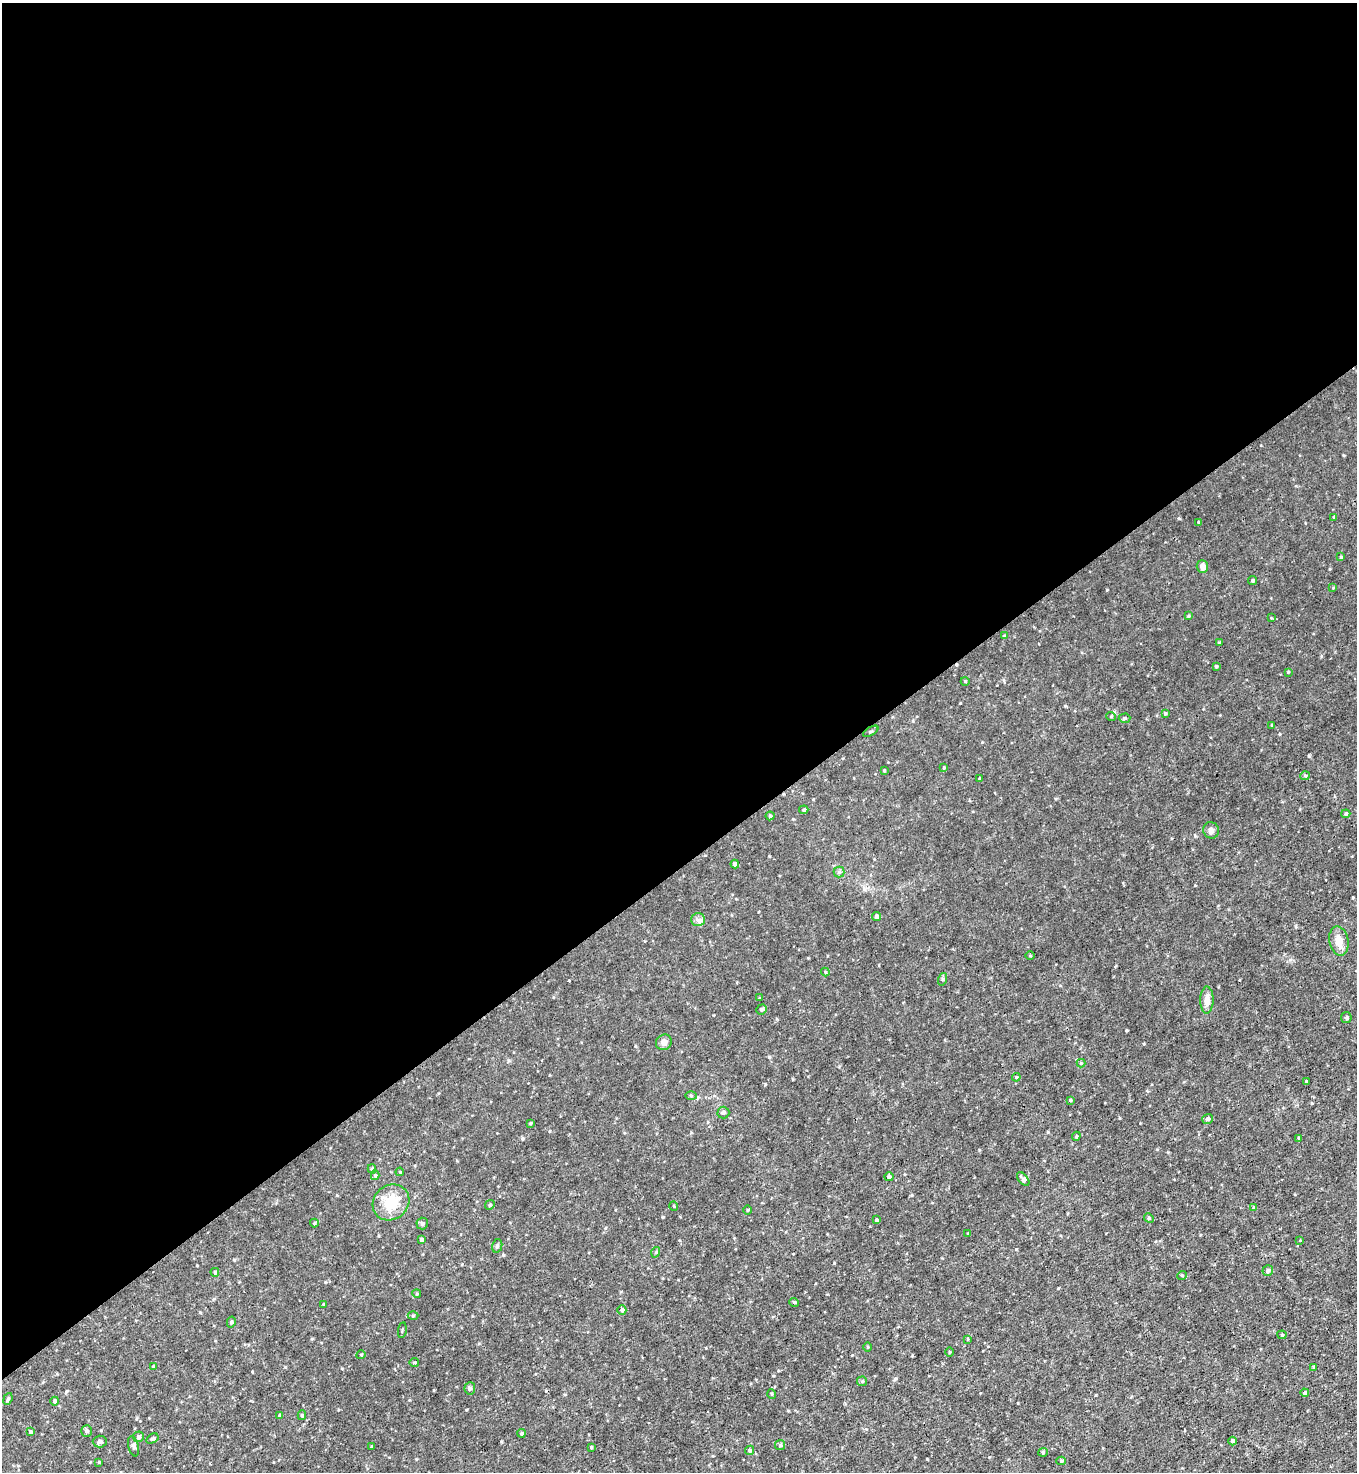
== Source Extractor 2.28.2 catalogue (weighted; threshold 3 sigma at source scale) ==
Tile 2 of 4 x 4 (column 2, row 1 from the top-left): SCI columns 1651-3005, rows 4410-5879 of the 5870 x 5879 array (HDU 1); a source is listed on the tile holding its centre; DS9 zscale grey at full resolution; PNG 1359 x 1474 px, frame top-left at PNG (2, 3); each listed source drawn as its Kron ellipse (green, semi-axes under 4 px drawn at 4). Shown black and unused: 59% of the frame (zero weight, under 3 of 4 exposures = <1% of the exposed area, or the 3 px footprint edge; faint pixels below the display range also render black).
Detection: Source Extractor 2.28.2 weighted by HDU 2 'WHT'; one run over the whole footprint, this tile lists its part. Background 0.00828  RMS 0.0024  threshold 0.0109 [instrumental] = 3 sigma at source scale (4.5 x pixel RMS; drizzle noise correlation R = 1.50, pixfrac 1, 0.05/0.05 arcsec/px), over >= 5 px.
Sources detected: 110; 1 cosmic-ray / hot-pixel residue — neither listed nor drawn; the other 109 listed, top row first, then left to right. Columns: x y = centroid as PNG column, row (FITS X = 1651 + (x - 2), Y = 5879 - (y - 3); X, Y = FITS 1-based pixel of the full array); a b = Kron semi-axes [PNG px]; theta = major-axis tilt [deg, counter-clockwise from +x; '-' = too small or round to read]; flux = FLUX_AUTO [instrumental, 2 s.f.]
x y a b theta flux
1334 517 3 3 - 0.31
1199 522 4 3 - 0.33
1341 557 4 3 - 0.27
1202 566 6 5 - 1.3
1253 580 4 4 - 0.39
1333 588 4 4 - 0.18
1188 616 3 3 - 0.24
1271 618 3 3 - 0.19
1004 636 4 4 - 0.28
1219 643 4 4 - 0.24
1216 666 4 3 - 0.28
1288 672 3 3 - 0.18
965 681 4 3 - 0.17
1165 714 4 3 - 0.25
1111 716 5 3 - 0.21
1125 718 6 4 2 0.38
1272 725 3 2 - 0.19
871 731 8 3 32 0.29
944 767 4 3 - 0.25
884 771 3 3 - 0.24
1305 776 5 4 - 0.29
980 778 4 3 - 0.19
804 810 4 3 - 0.32
1346 814 4 3 - 0.34
770 816 4 4 - 0.37
1211 830 8 7 - 0.79
735 864 4 4 - 0.71
839 872 5 5 - 0.42
876 916 4 4 - 0.74
698 920 7 6 - 0.8
1339 941 15 9 -78 2.5
1030 956 4 3 - 0.18
825 972 4 4 - 0.23
943 979 6 4 71 0.34
759 998 4 2 - 0.18
1207 1000 13 6 89 1.9
761 1009 5 5 - 0.35
1346 1017 5 5 - 0.47
664 1042 8 7 - 1.1
1081 1063 4 4 - 0.23
1016 1077 4 4 - 0.27
1306 1081 3 3 - 0.21
691 1096 5 4 - 0.31
1070 1100 4 3 - 0.33
723 1113 6 6 - 0.48
1208 1119 5 5 - 0.53
530 1123 3 2 - 0.29
1076 1136 4 4 - 0.27
1299 1138 3 3 - 0.26
372 1169 4 4 - 0.32
400 1172 4 3 - 0.19
375 1175 5 4 - 0.35
889 1177 4 4 - 0.52
1023 1179 8 4 -50 0.9
391 1202 19 17 41 6.4
490 1205 5 4 - 0.33
674 1206 5 3 - 0.21
1254 1207 4 3 - 0.35
747 1210 5 3 - 0.23
1149 1218 5 4 - 0.26
876 1220 3 3 - 0.43
314 1223 4 4 - 0.24
422 1224 6 5 - 0.54
968 1234 3 3 - 0.24
421 1240 3 3 - 0.44
1300 1240 3 3 - 0.16
497 1246 7 5 76 0.4
656 1252 5 3 - 0.23
1268 1270 5 5 - 0.5
215 1272 4 4 - 0.37
1182 1275 5 3 - 0.21
417 1294 4 3 - 0.2
794 1302 5 3 - 0.22
323 1304 4 3 - 0.25
622 1310 5 4 - 0.41
413 1316 5 3 - 0.25
231 1322 5 4 - 0.3
402 1330 8 2 80 0.23
1282 1335 4 4 - 0.29
968 1339 4 3 - 0.23
868 1347 4 3 - 0.22
949 1352 4 3 - 0.2
361 1355 4 3 - 0.21
414 1362 4 2 - 0.24
153 1367 4 3 - 0.26
1314 1367 4 3 - 0.26
862 1381 5 5 - 0.3
470 1388 6 5 - 0.42
1305 1393 4 4 - 0.49
772 1394 5 3 - 0.21
8 1399 6 3 69 0.34
55 1401 4 4 - 0.45
302 1415 5 4 - 0.33
280 1416 4 3 - 0.55
87 1431 6 5 - 0.43
30 1432 4 4 - 0.43
521 1433 4 4 - 0.4
138 1437 5 5 - 0.53
152 1439 6 4 33 0.46
100 1441 7 6 - 0.65
1233 1441 4 4 - 0.55
780 1445 5 5 - 0.35
133 1446 10 5 -77 0.59
371 1446 4 2 - 0.19
591 1447 3 3 - 0.29
750 1450 5 4 - 0.42
1043 1452 4 4 - 0.27
1061 1461 5 4 - 0.37
99 1462 3 3 - 0.2
Unlisted compact peaks at least as high as the median listed source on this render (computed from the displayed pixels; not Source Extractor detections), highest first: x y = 1309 756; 769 1057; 1127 1030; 1107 590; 522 1138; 960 703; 1179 518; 765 1084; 979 1150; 895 1379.